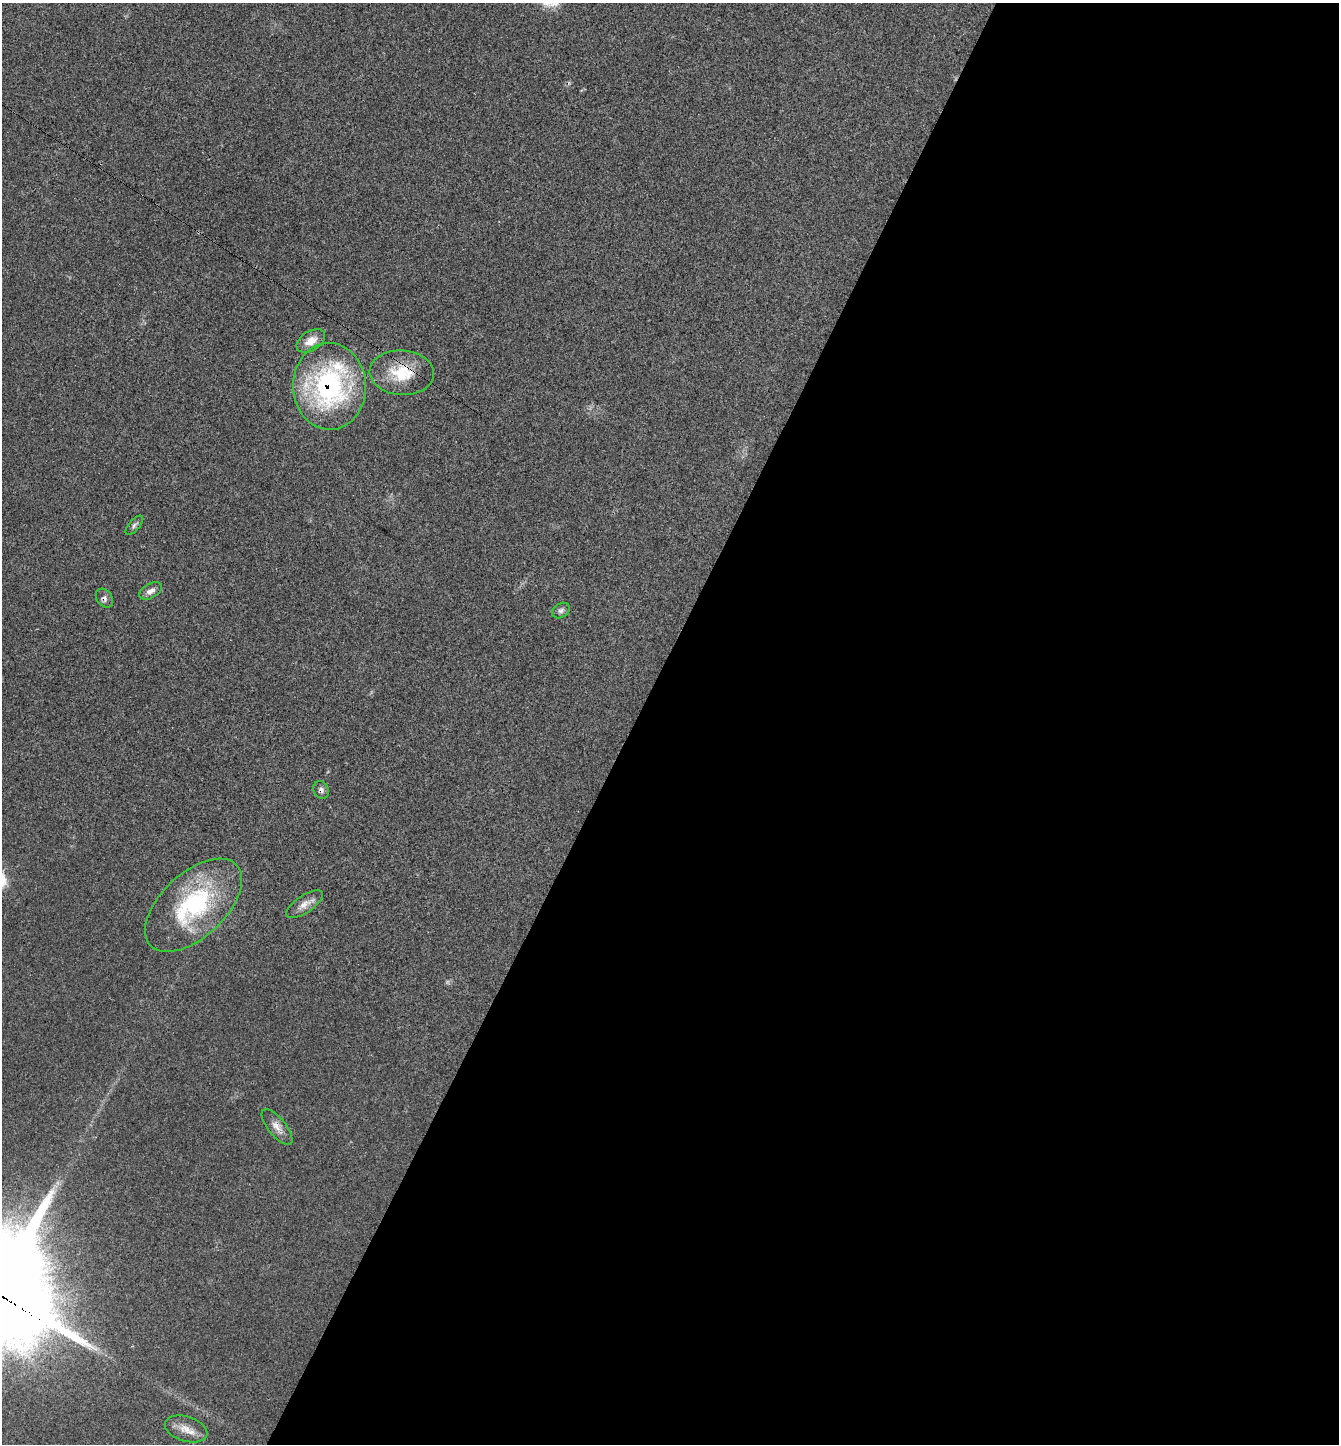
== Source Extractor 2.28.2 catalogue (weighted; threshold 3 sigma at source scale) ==
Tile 12 of 4 x 4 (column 4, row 3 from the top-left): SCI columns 4190-5526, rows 1500-2941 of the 5851 x 5844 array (HDU 1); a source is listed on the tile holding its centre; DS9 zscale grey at full resolution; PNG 1341 x 1446 px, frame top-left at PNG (2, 3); each listed source drawn as its Kron ellipse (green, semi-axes under 4 px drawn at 4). Shown black and unused: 53% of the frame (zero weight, under 3 of 4 exposures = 3% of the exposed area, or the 3 px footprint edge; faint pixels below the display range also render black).
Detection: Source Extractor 2.28.2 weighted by HDU 2 'WHT'; one run over the whole footprint, this tile lists its part. Background 0.0232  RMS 0.0039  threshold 0.0175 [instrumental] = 3 sigma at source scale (4.5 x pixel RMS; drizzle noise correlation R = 1.50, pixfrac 1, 0.05/0.05 arcsec/px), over >= 5 px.
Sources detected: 14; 1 too faint to see at this stretch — neither listed nor drawn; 1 inside a brighter listed object's ellipse — not listed separately; the other 12 listed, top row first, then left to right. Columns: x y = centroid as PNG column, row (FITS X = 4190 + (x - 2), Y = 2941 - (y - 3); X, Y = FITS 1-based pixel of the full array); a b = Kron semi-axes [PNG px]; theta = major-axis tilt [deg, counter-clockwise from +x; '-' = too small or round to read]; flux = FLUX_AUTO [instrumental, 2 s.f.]
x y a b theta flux
311 341 15 9 32 4.3
402 373 32 22 -4 15
329 386 43 36 -88 68
134 525 12 5 50 1.1
151 591 12 7 29 2.1
104 598 10 7 -53 1.4
561 611 9 7 31 1.3
321 790 9 7 -62 1.4
304 904 21 8 34 3.3
193 905 59 32 43 47
277 1127 22 9 -51 3.3
186 1429 22 12 -17 4.8
Overlapping masked pixels (flux is a lower limit): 4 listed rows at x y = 402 373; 329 386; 104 598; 321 790